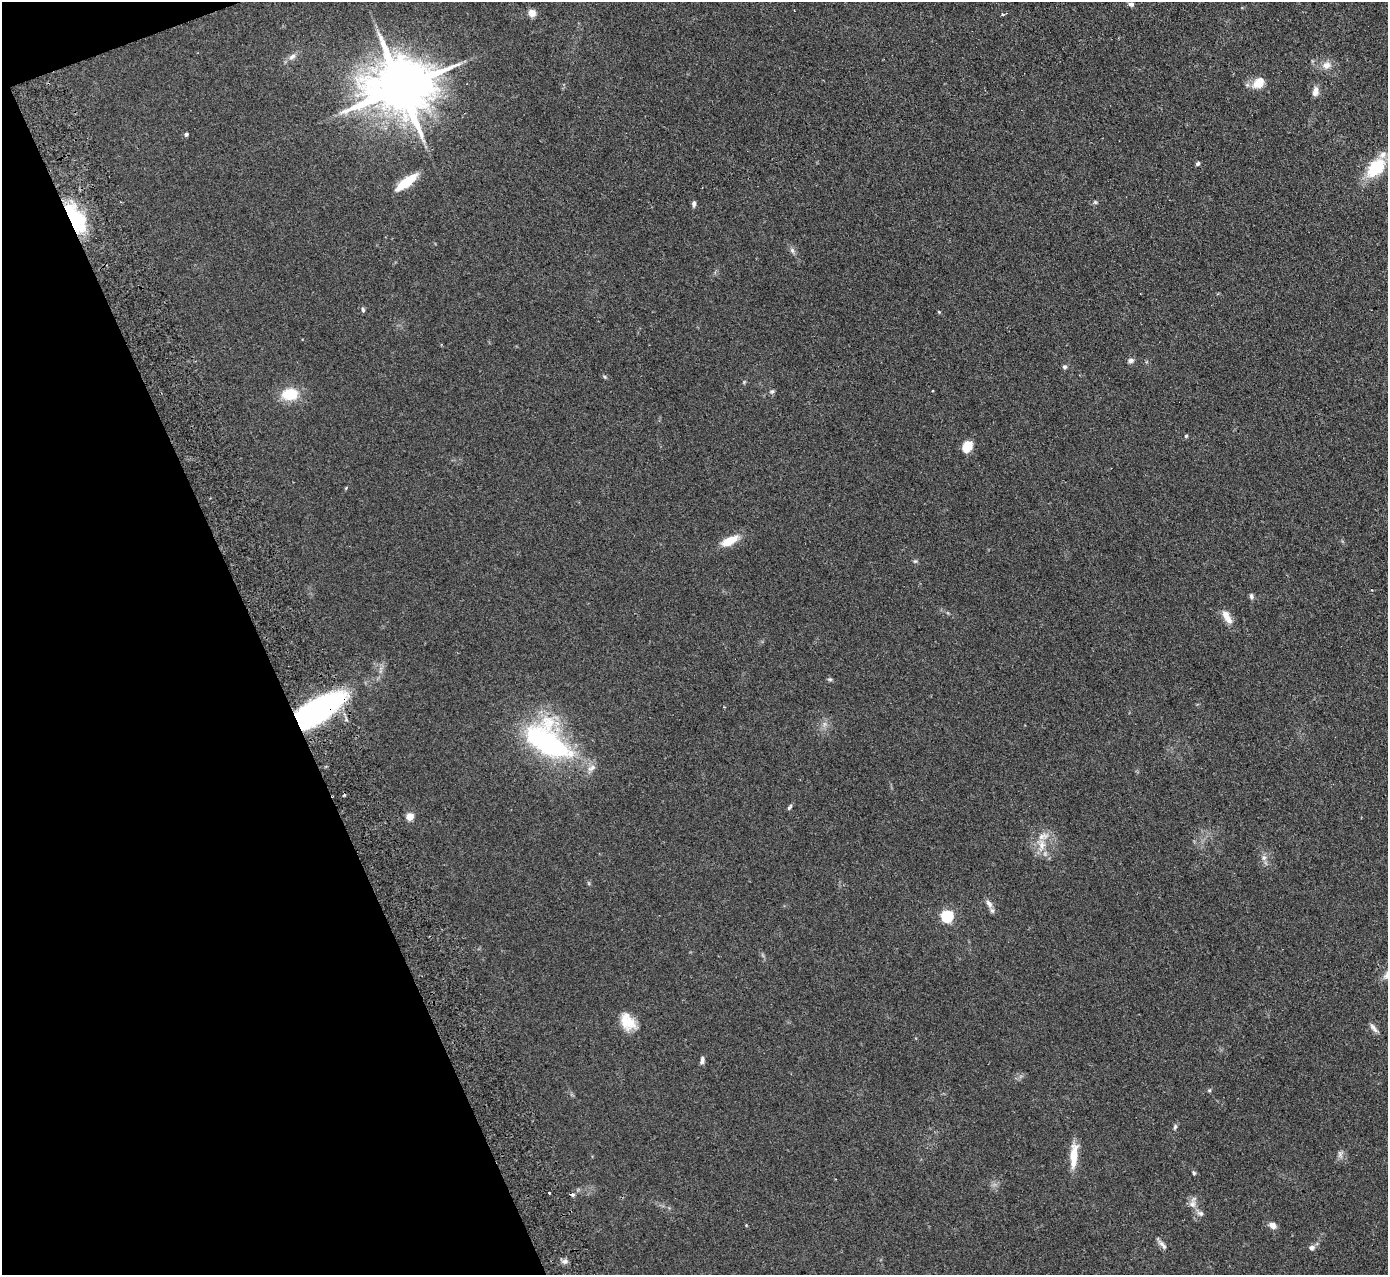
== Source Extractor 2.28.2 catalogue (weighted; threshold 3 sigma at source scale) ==
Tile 5 of 4 x 4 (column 1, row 2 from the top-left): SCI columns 56-1441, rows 2728-4000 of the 5655 x 5585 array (HDU 1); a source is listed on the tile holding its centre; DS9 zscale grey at full resolution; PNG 1390 x 1277 px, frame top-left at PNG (2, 2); no overlay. Shown black and unused: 19% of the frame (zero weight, under 2 of 3 exposures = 3% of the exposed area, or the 3 px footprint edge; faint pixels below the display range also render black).
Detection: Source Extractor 2.28.2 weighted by HDU 2 'WHT'; one run over the whole footprint, this tile lists its part. Background 0.145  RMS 0.01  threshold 0.0452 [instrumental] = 3 sigma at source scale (4.5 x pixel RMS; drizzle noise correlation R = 1.50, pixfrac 1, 0.05/0.05 arcsec/px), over >= 5 px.
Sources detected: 60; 3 inside a brighter listed object's ellipse — not listed separately; the other 57 listed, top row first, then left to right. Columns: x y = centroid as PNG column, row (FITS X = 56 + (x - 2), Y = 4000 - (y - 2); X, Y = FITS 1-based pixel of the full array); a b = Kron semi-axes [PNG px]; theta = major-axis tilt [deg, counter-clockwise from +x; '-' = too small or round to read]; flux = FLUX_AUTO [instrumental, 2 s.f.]
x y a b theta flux
1131 4 7 5 -1 2.7
532 13 8 8 - 6.8
1002 14 4 3 - 0.85
292 57 10 7 36 4.6
1326 65 12 10 22 7.7
1259 83 15 11 40 14
401 87 19 15 13 7300
1315 92 13 8 78 5.3
186 134 5 4 - 2.3
1198 164 5 4 - 2
1376 168 26 16 45 37
406 182 26 8 37 26
1095 202 5 5 - 1.5
694 204 8 5 89 2.5
75 218 40 16 -59 60
792 250 8 6 -73 2.8
363 310 6 4 -74 1.7
939 312 4 4 - 1
1131 360 8 6 7 2.9
1064 367 6 5 - 2.1
605 377 6 4 -70 1.2
772 391 7 5 1 1.8
932 391 3 3 - 1.8
290 394 19 13 6 26
1186 436 4 4 - 1.2
967 446 10 8 64 21
730 541 20 8 26 18
915 561 6 4 0 1.3
1251 596 8 5 -73 2.4
1227 616 20 8 -59 10
830 679 7 5 -19 1.5
317 711 46 18 33 280
824 724 7 4 72 2.6
547 741 61 32 -37 170
344 795 3 3 - 1.5
789 807 8 4 57 1.8
410 816 5 5 - 23
1042 845 18 10 -85 13
1264 858 8 6 -90 3.7
989 904 12 6 -55 4.3
947 916 6 5 - 130
627 1022 20 13 -53 21
1374 1028 15 5 -52 4
702 1060 9 5 80 3.1
1209 1090 5 5 - 1.3
1175 1127 9 5 72 2
1340 1154 9 6 -64 3.2
1074 1156 29 8 85 19
1194 1173 5 4 - 1.6
549 1193 3 3 - 2.2
573 1195 4 4 - 3.2
1192 1204 11 9 81 5.8
1200 1213 9 7 -18 3.4
1272 1225 10 7 -38 5.1
1162 1245 15 5 -47 3.9
1312 1247 9 6 2 3.2
565 1261 7 6 - 3
Overlapping masked pixels (flux is a lower limit): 2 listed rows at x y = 75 218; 317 711